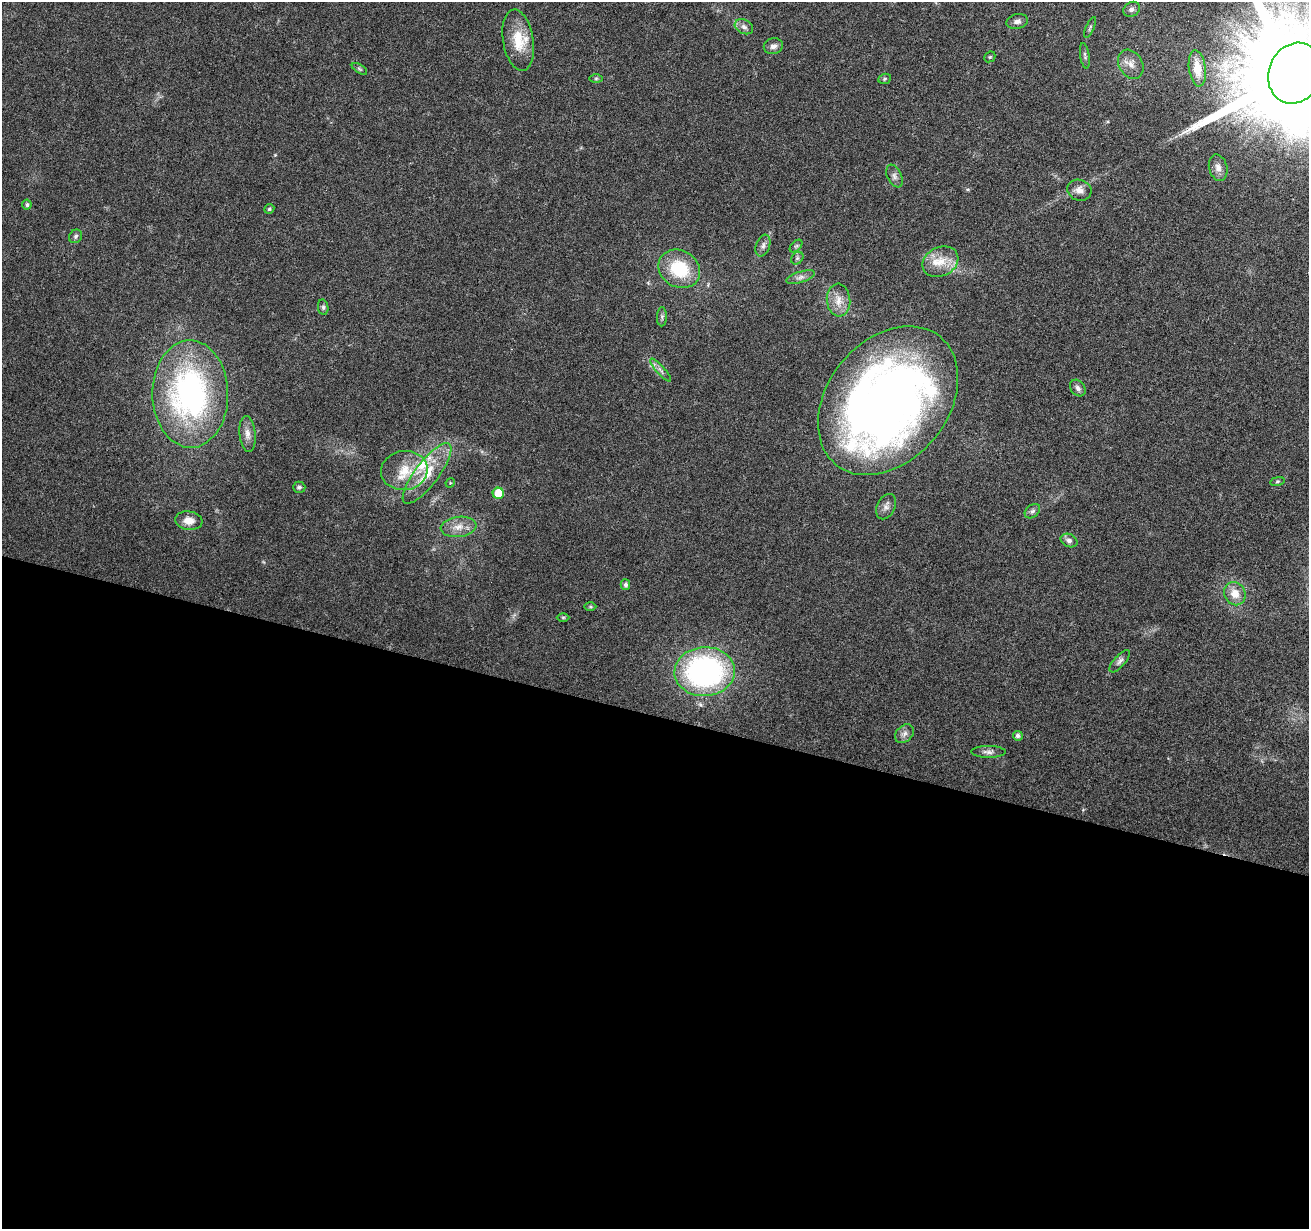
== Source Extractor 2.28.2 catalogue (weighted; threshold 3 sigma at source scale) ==
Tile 14 of 4 x 4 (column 2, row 4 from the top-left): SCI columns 1309-2615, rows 218-1444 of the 5239 x 5405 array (HDU 1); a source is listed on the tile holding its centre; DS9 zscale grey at full resolution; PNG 1311 x 1231 px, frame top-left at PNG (2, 2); each listed source drawn as its Kron ellipse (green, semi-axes under 4 px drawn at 4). Shown black and unused: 42% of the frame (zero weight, under 3 of 6 exposures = <1% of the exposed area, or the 3 px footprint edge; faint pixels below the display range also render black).
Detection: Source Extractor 2.28.2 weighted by HDU 2 'WHT'; one run over the whole footprint, this tile lists its part. Background 0.0128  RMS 0.0022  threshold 0.00881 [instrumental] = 3 sigma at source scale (4.09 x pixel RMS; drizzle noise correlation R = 1.36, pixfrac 0.8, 0.0396/0.0396 arcsec/px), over >= 5 px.
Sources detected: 58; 1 inside a brighter object's white glare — neither listed nor drawn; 3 inside a brighter listed object's ellipse — not listed separately; the other 54 listed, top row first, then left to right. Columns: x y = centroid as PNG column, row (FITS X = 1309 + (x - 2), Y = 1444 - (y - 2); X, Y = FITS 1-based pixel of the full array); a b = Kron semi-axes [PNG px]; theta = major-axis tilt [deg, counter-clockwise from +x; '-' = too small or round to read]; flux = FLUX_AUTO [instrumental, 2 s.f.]
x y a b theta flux
1131 9 9 7 31 0.68
1017 21 11 7 11 0.9
744 27 10 7 -27 0.8
1090 27 11 3 65 0.33
518 40 31 15 -81 5.4
773 46 10 8 12 0.98
1085 56 13 4 -82 0.52
990 57 6 5 - 0.28
1131 64 15 11 -61 1.9
1197 68 18 8 -83 3.2
359 69 8 4 -31 0.35
1295 73 31 26 66 10000
596 78 6 4 0 0.29
885 79 6 5 - 0.3
1218 168 13 9 -76 1.2
894 176 12 7 -65 0.85
1079 190 12 10 -17 1.5
27 205 5 4 - 0.46
269 209 5 4 - 0.35
76 236 7 6 - 0.44
763 246 11 7 70 0.79
796 246 8 4 44 0.38
797 258 7 5 46 0.41
940 262 18 14 26 3.7
679 269 22 18 -31 9.6
800 277 14 5 18 0.85
839 300 16 12 -85 2.3
323 307 8 5 -81 0.41
662 317 9 5 88 0.5
660 370 15 3 -48 0.63
1078 388 9 7 -50 0.7
190 394 53 38 -89 51
888 401 82 60 51 170
247 434 18 8 -84 1.5
404 471 23 19 9 5.2
427 473 37 11 53 5.6
1277 481 7 4 9 0.3
450 483 5 4 - 0.18
299 487 6 5 - 0.42
498 493 5 5 - 6.4
886 507 13 9 63 1.1
1032 511 9 6 39 0.57
189 521 14 9 -8 2
458 527 18 10 7 2.3
1069 540 9 6 -24 0.76
625 585 5 4 - 0.6
1235 594 12 10 -59 2.4
590 607 6 4 0 0.27
563 617 6 4 0 0.26
1120 661 14 5 48 0.75
705 672 30 24 3 47
904 734 10 8 45 0.94
1018 736 5 5 - 0.71
988 752 17 6 0 0.89
Isophote crosses this tile's border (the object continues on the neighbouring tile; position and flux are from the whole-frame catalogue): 1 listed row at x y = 1295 73